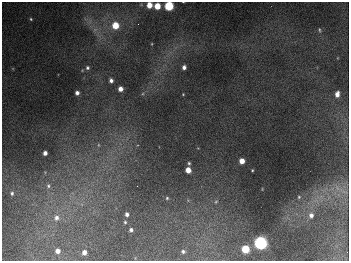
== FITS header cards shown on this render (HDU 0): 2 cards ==
NAXIS1  =                  347
NAXIS2  =                  259

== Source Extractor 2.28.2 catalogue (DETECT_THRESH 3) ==
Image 347 x 259 px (HDU 0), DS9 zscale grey, 1 PNG px = 1 image px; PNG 351 x 263 px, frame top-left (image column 1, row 259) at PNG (2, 2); no overlay
Background 676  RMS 50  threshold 149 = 3 sigma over >= 5 px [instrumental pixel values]
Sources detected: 38; all 38 listed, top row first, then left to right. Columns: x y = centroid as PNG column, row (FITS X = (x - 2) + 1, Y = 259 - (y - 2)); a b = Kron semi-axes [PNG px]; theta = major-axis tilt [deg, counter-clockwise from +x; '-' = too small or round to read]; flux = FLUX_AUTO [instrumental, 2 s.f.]
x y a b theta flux
149 5 5 5 - 43000
157 6 5 4 - 64000
169 6 5 5 - 250000
31 19 5 4 - 4300
138 24 3 2 - 2600
115 25 6 6 - 81000
95 30 8 6 44 14000
319 30 6 3 -71 4100
152 44 4 3 - 2300
184 67 4 4 - 12000
87 68 6 6 - 8900
111 80 5 4 - 13000
120 89 4 4 - 22000
77 93 4 4 - 13000
183 94 3 3 - 2600
337 94 6 4 81 19000
98 145 6 4 -89 5000
45 153 4 4 - 15000
242 161 5 4 - 34000
189 163 4 3 - 4800
188 170 5 4 - 39000
252 170 3 2 - 2800
48 186 7 6 - 9600
343 191 17 4 -30 17000
12 193 5 4 - 6800
299 197 4 4 - 3500
167 198 4 4 - 4600
216 202 5 4 - 4000
127 214 4 4 - 12000
311 215 7 6 - 15000
56 218 8 8 - 19000
125 222 3 3 - 4200
131 230 4 4 - 8700
260 243 6 6 - 950000
245 249 5 5 - 120000
57 251 4 4 - 18000
183 251 4 4 - 6300
84 252 4 4 - 20000
At the frame edge (FLAGS 8, measured only in part): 2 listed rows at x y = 149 5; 169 6